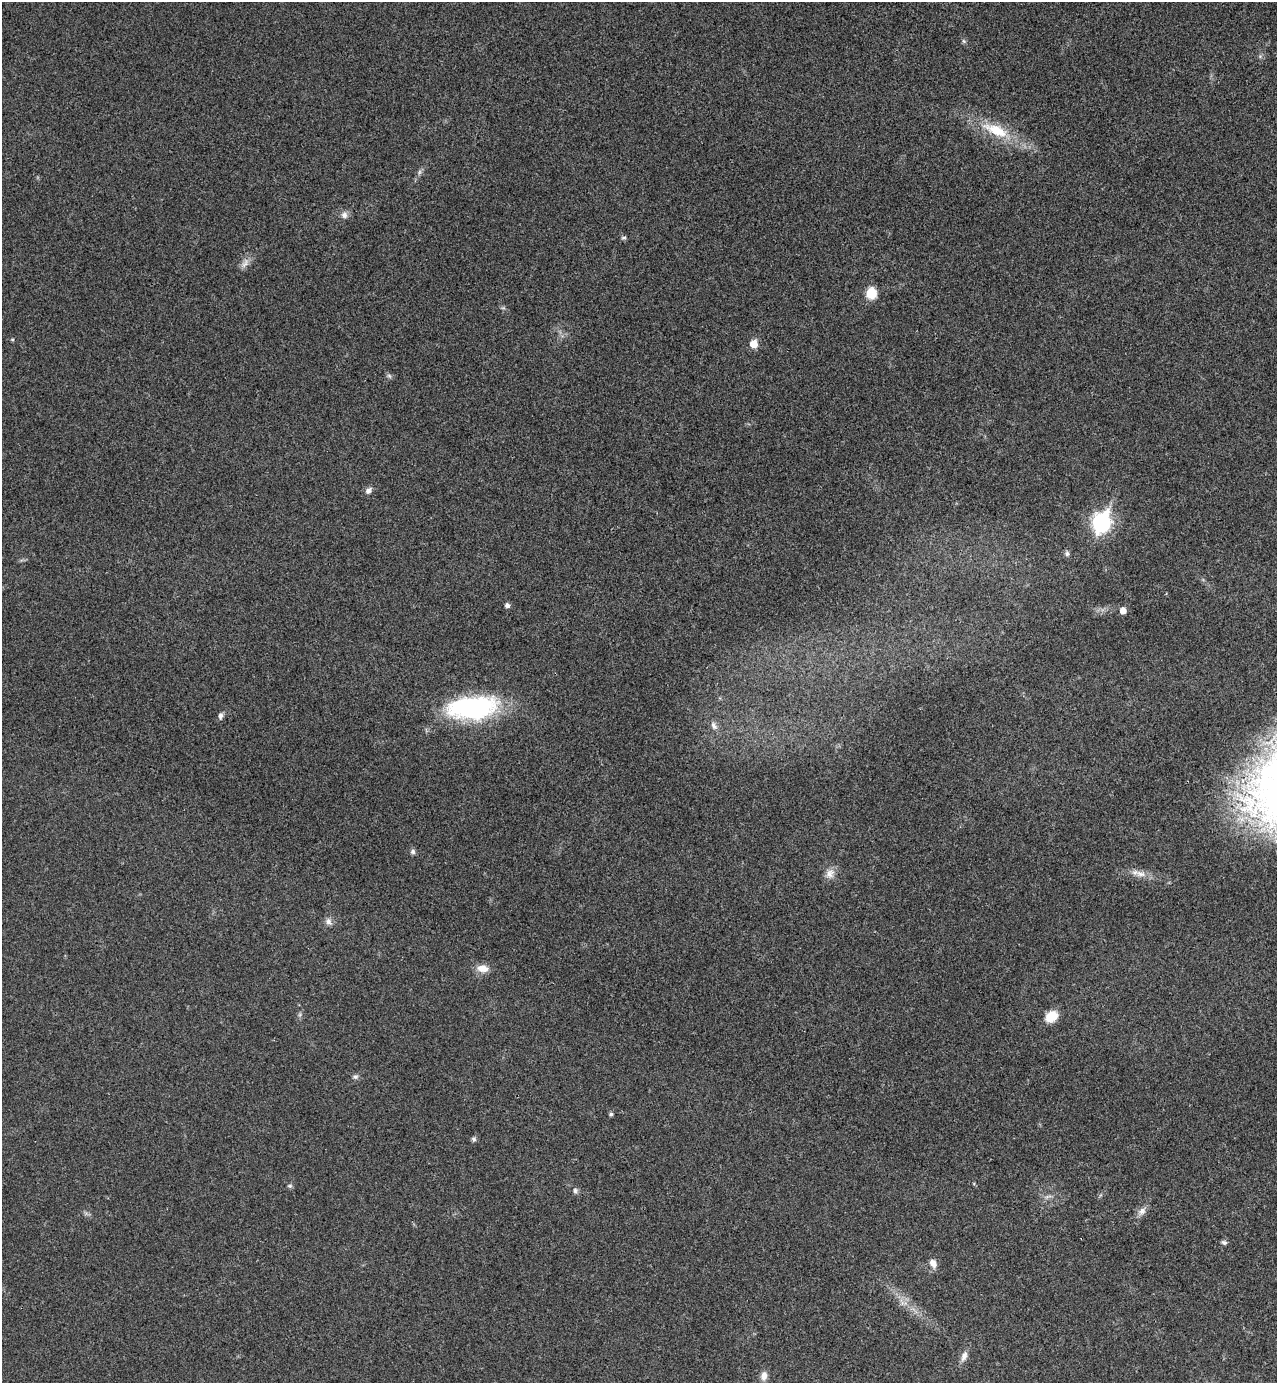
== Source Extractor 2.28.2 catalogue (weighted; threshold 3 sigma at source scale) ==
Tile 6 of 4 x 4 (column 2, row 2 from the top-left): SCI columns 1467-2741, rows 2790-4170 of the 5616 x 5577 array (HDU 1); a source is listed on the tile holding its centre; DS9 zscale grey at full resolution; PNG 1279 x 1385 px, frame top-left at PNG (2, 2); no overlay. Shown black and unused: <1% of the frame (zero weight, under 3 of 4 exposures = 6% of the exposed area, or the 3 px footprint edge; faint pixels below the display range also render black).
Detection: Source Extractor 2.28.2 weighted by HDU 2 'WHT'; one run over the whole footprint, this tile lists its part. Background 0.0456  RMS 0.0051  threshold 0.0229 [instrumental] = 3 sigma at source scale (4.5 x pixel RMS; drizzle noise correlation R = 1.50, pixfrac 1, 0.05/0.05 arcsec/px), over >= 5 px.
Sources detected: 36; all 36 listed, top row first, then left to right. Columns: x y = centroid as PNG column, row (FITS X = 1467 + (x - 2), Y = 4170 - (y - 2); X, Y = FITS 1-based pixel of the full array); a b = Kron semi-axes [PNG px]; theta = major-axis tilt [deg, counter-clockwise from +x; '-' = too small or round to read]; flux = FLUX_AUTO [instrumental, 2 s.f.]
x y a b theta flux
963 41 6 4 -88 0.84
996 130 38 14 -23 20
419 172 7 4 88 1
344 215 9 9 - 2.4
624 238 8 4 1 0.83
245 263 15 8 59 3.2
871 293 14 12 78 7.9
12 340 5 3 - 0.54
754 344 6 5 - 10
389 376 7 5 -31 1
368 491 8 7 - 2.1
1101 523 9 7 71 200
1067 554 6 6 - 1.3
507 605 5 5 - 1.9
1123 610 5 5 - 4.7
473 708 57 25 6 72
220 716 8 6 79 1.7
714 726 12 7 -59 2.8
1275 794 96 66 -71 200
413 852 7 6 - 1.3
830 874 14 11 60 3.9
1140 874 16 8 -12 4.2
328 921 10 8 -69 2.3
483 968 16 9 -5 5.1
1051 1016 13 10 37 9.9
355 1077 8 6 22 1.3
611 1114 4 4 - 1.1
474 1139 7 6 - 1.1
290 1186 7 5 1 0.95
575 1191 8 6 -89 1.2
1048 1196 11 3 15 1.4
1142 1211 12 9 30 2.9
1224 1242 7 6 - 1.2
933 1263 11 8 -59 3.7
964 1356 14 7 68 3.1
764 1376 10 7 84 3.4
Isophote crosses this tile's border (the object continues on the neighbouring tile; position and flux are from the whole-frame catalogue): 1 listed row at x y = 1275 794